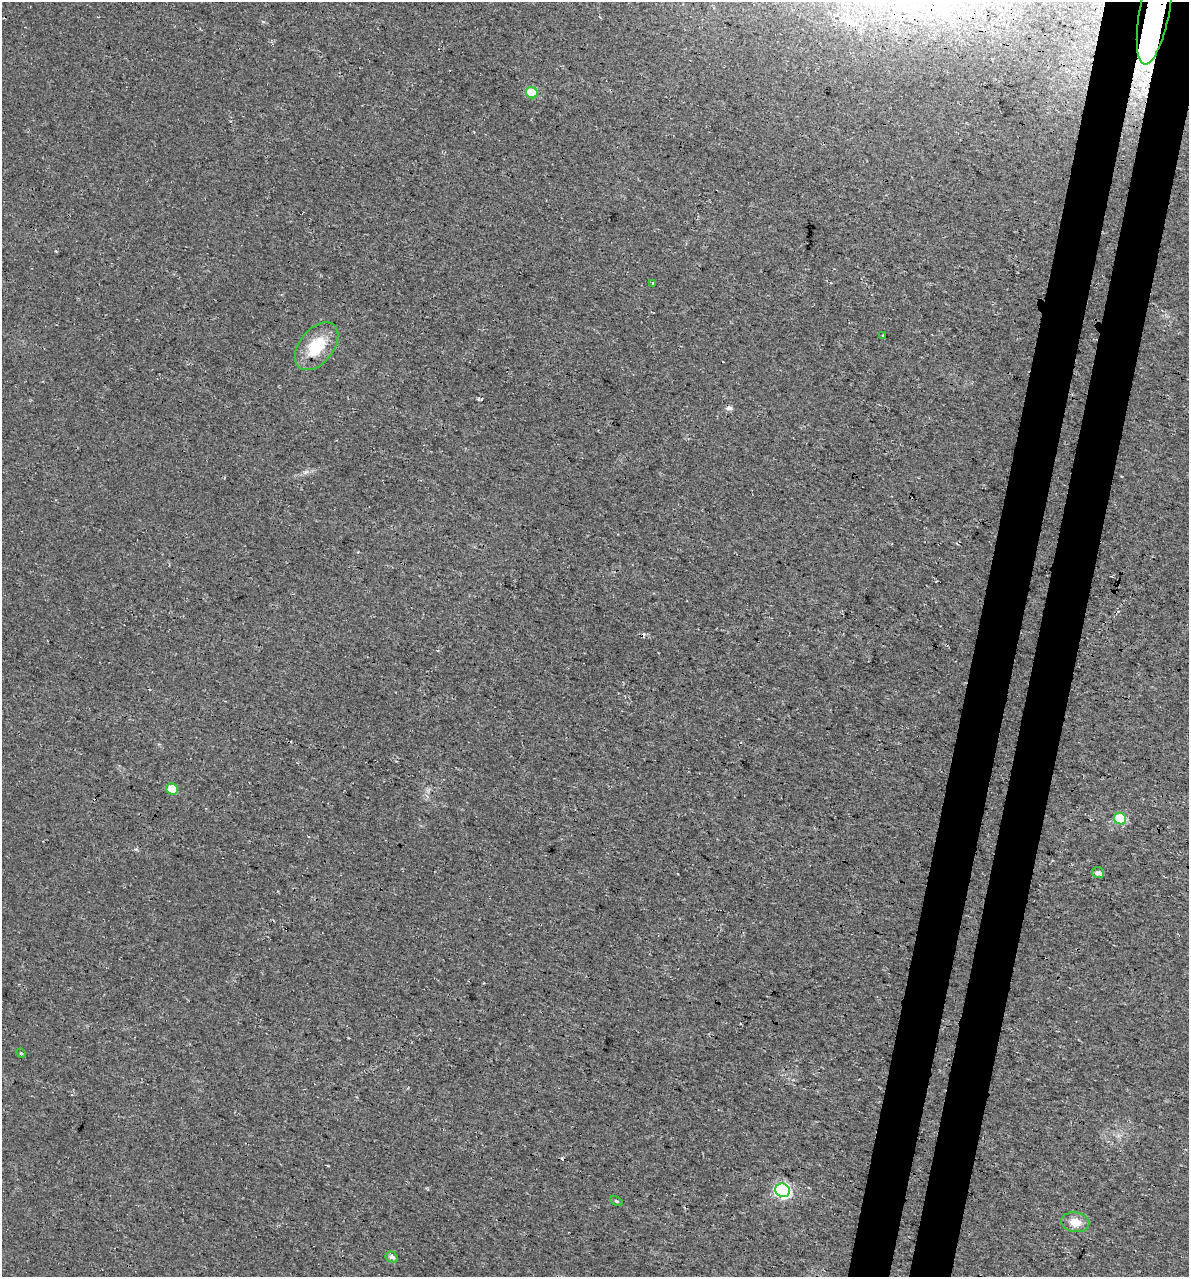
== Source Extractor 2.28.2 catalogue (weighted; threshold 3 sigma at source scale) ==
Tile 10 of 4 x 4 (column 2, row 3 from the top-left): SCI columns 1526-2712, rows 1291-2565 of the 5364 x 5141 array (HDU 1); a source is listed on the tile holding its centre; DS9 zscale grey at full resolution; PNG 1191 x 1279 px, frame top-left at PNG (2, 2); each listed source drawn as its Kron ellipse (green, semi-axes under 4 px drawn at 4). Shown black and unused: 7% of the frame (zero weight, under 3 of 4 exposures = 5% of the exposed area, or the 3 px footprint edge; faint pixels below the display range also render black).
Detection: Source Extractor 2.28.2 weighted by HDU 2 'WHT'; one run over the whole footprint, this tile lists its part. Background 0.0117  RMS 0.0071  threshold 0.0319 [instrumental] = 3 sigma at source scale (4.5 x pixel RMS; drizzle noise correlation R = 1.50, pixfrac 1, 0.0396/0.0396 arcsec/px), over >= 5 px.
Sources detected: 15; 2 cosmic-ray / hot-pixel residue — neither listed nor drawn; the other 13 listed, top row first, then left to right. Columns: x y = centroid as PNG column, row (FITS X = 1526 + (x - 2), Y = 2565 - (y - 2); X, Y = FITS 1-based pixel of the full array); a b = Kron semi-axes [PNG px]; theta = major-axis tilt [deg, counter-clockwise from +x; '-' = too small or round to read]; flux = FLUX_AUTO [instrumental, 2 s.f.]
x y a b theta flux
1155 9 56 15 79 790
532 93 6 5 - 22
653 283 3 3 - 1
883 336 3 2 - 0.93
317 346 27 17 51 26
172 789 6 5 - 15
1120 819 6 5 - 30
1098 873 6 5 - 2.3
21 1053 5 4 - 0.74
783 1190 7 6 - 150
616 1201 7 4 -27 1
1075 1222 14 10 -8 8.8
392 1257 6 5 - 2.3
Overlapping masked pixels (flux is a lower limit): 1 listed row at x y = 1155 9
Isophote crosses this tile's border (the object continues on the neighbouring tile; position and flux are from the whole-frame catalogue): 1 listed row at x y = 1155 9